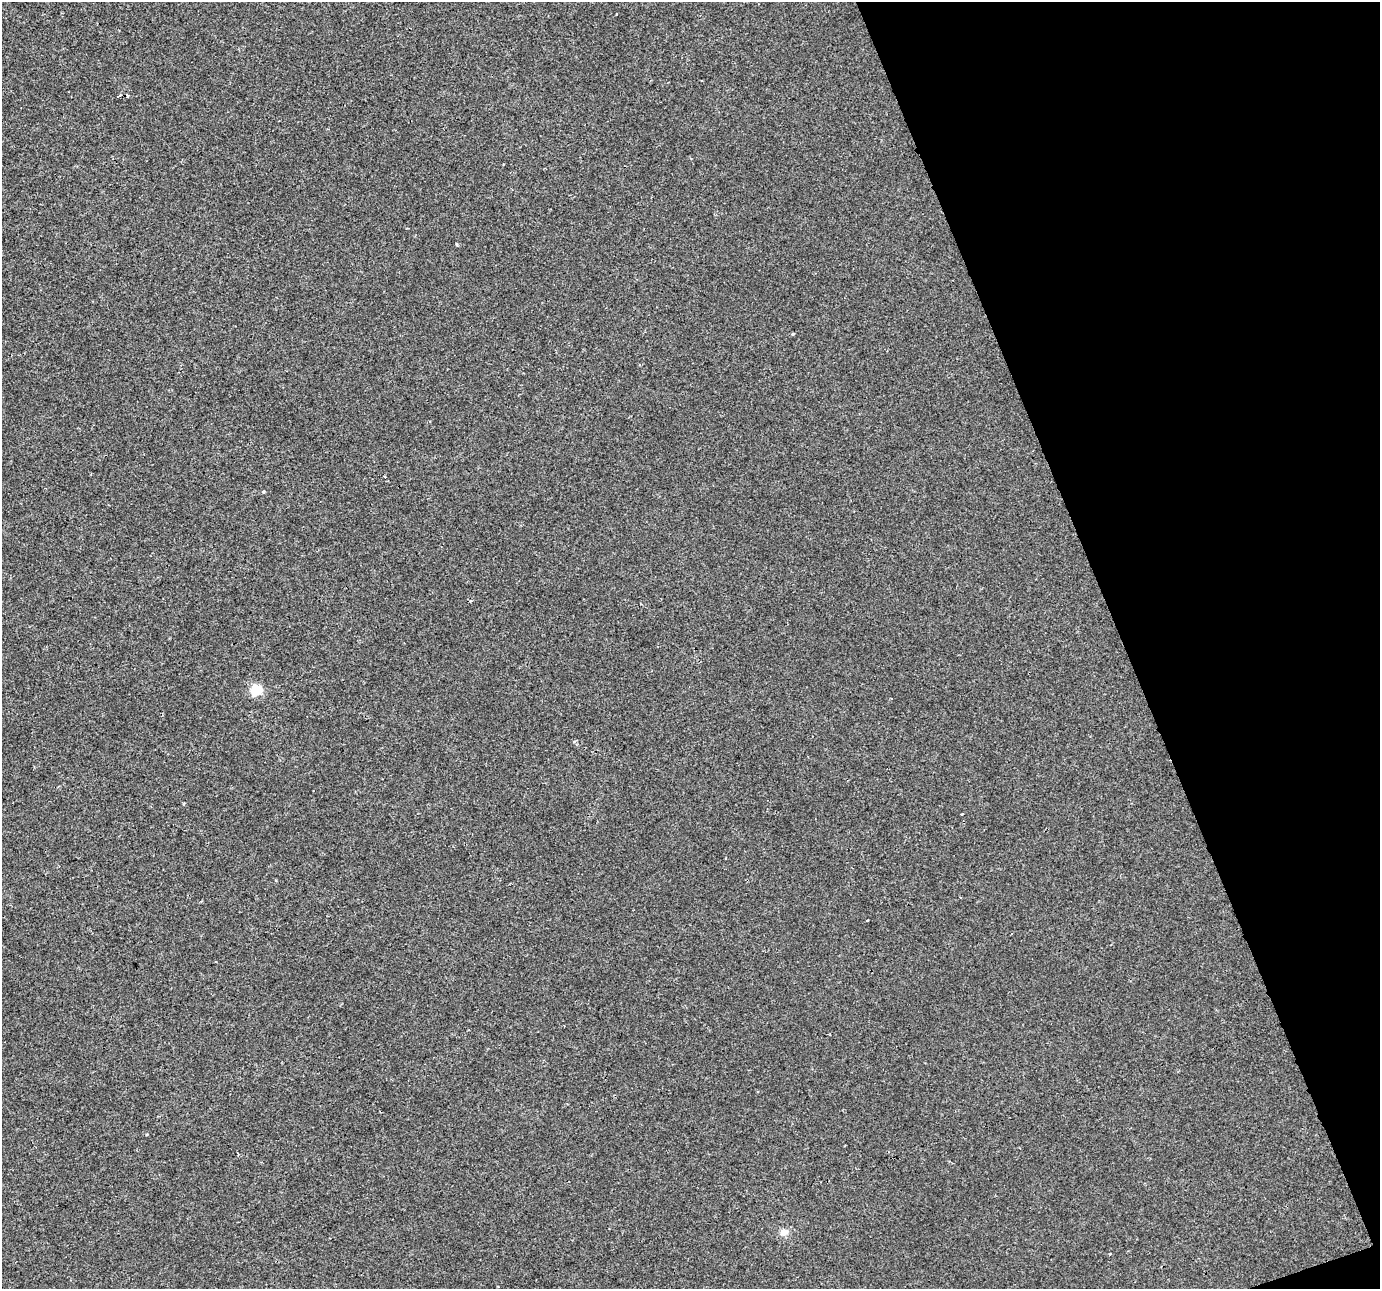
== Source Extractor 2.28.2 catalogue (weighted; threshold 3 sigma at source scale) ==
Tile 12 of 4 x 4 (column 4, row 3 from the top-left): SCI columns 4136-5513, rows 1418-2704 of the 5513 x 5354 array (HDU 1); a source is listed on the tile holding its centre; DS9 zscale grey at full resolution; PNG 1382 x 1291 px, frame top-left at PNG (2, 2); no overlay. Shown black and unused: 19% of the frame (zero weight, under 2 of 3 exposures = <1% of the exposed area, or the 3 px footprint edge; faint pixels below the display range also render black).
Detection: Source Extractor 2.28.2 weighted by HDU 2 'WHT'; one run over the whole footprint, this tile lists its part. Background 2.73e-04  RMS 0.0029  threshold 0.0131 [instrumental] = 3 sigma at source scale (4.5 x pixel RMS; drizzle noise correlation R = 1.50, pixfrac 1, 0.0396/0.0396 arcsec/px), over >= 5 px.
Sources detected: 11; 1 cosmic-ray / hot-pixel residue — not listed; the other 10 listed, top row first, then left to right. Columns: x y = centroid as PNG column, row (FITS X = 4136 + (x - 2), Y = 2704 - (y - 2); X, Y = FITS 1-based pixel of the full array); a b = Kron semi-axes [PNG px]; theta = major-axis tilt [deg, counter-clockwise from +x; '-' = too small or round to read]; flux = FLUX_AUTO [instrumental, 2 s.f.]
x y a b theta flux
617 14 3 2 - 0.26
120 95 4 3 - 0.43
792 334 3 3 - 0.45
263 492 4 3 - 0.54
470 601 4 3 - 0.31
256 690 6 5 - 23
962 814 3 2 - 0.3
961 897 3 2 - 0.28
784 1232 11 9 23 1.6
1110 1254 3 3 - 0.28
Unlisted compact peaks at least as high as the median listed source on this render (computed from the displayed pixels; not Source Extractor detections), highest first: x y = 457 245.